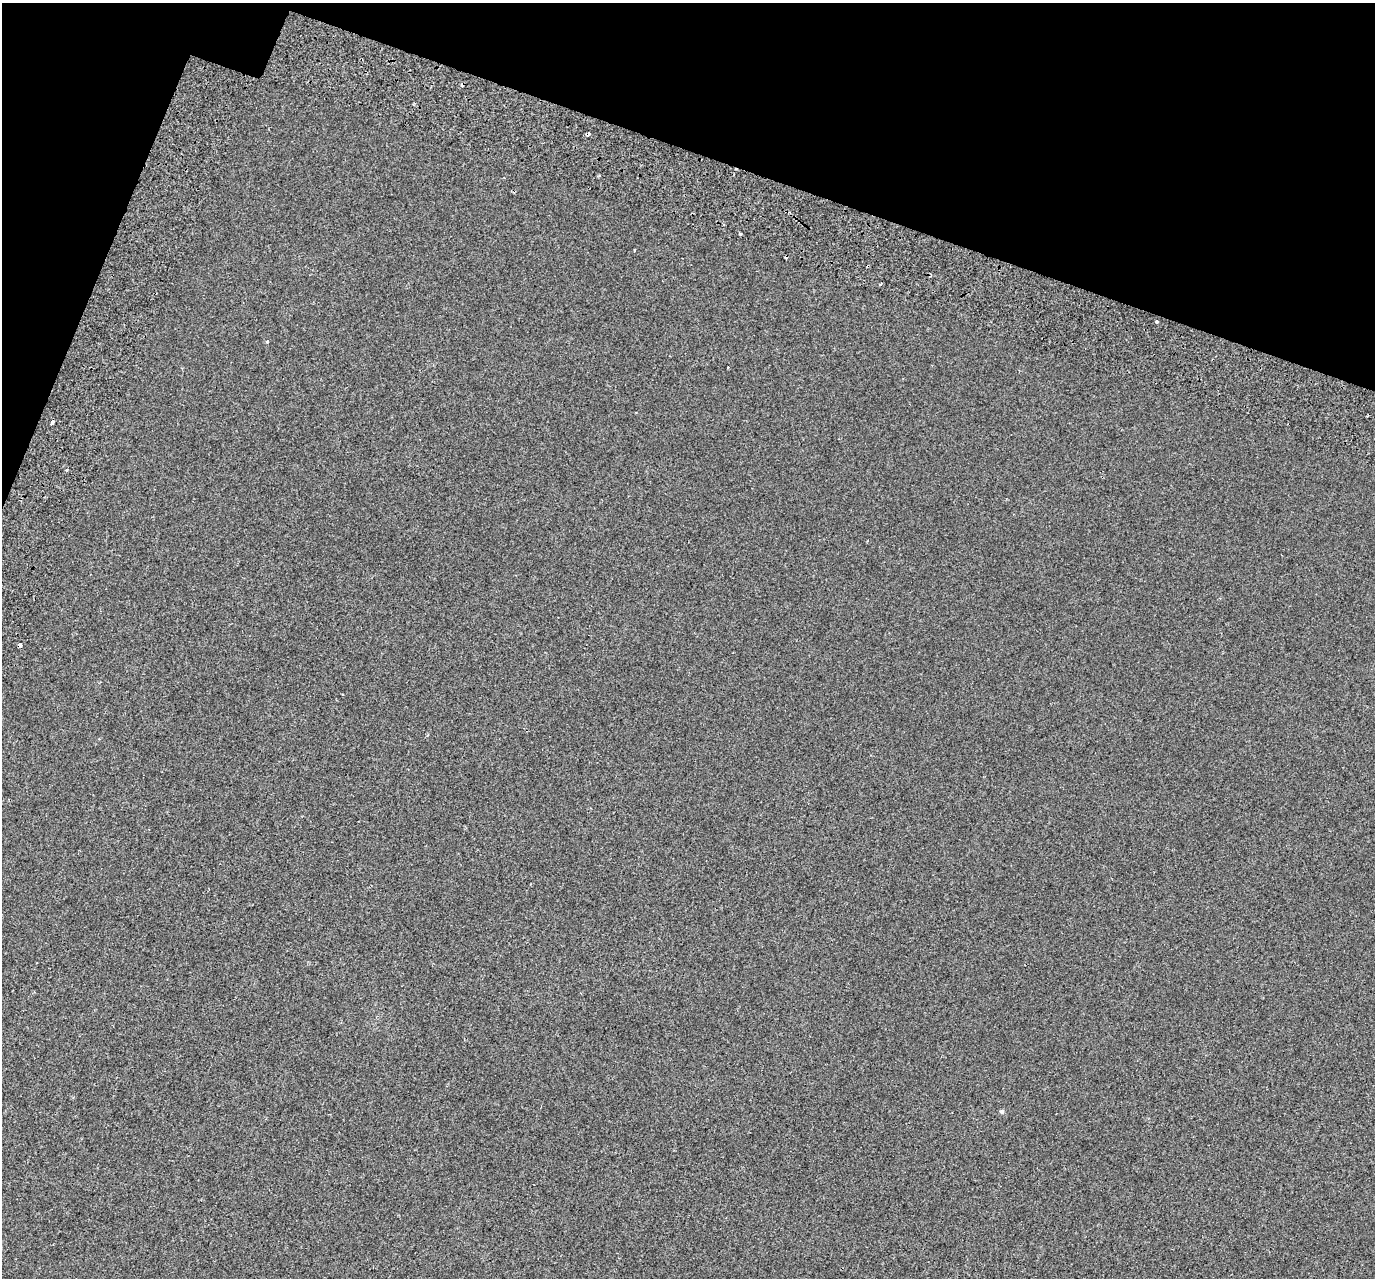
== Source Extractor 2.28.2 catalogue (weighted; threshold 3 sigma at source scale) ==
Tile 2 of 4 x 4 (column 2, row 1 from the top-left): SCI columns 1477-2849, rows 4225-5500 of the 5689 x 5835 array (HDU 1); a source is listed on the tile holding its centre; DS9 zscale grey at full resolution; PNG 1377 x 1280 px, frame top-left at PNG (2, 3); no overlay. Shown black and unused: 16% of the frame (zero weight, under 2 of 3 exposures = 7% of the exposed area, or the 3 px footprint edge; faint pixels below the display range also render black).
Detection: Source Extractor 2.28.2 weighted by HDU 2 'WHT'; one run over the whole footprint, this tile lists its part. Background -3.45e-04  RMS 0.0045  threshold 0.0203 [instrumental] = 3 sigma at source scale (4.5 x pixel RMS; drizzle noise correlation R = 1.50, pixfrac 1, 0.0396/0.0396 arcsec/px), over >= 5 px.
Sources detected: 14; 6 cosmic-ray / hot-pixel residue — not listed; the other 8 listed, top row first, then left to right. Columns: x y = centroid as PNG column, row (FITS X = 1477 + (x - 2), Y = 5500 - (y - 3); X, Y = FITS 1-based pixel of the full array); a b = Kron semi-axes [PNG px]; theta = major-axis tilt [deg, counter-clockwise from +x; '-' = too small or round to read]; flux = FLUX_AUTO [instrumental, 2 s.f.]
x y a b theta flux
723 224 3 3 - 0.88
740 233 4 3 - 0.67
634 250 3 2 - 0.33
1157 322 3 3 - 5
267 342 4 3 - 0.46
52 423 5 3 - 2.9
20 645 4 3 - 2.1
1002 1111 6 4 11 0.59
Overlapping masked pixels (flux is a lower limit): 1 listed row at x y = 20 645